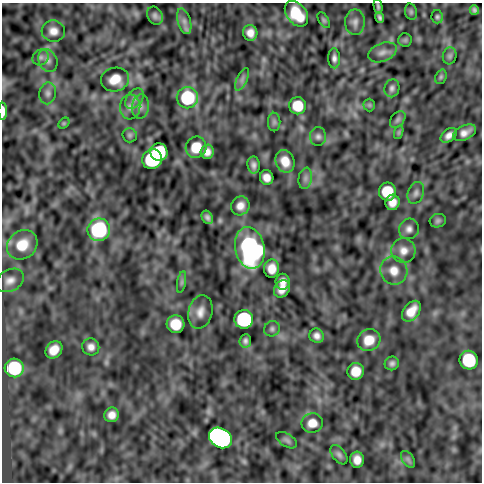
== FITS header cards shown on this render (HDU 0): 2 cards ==
NAXIS1  =                  480
NAXIS2  =                  480

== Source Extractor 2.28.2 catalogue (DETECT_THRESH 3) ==
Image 480 x 480 px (HDU 0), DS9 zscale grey, 1 PNG px = 1 image px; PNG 484 x 484 px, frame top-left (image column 1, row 480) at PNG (2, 3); each listed source drawn as its Kron ellipse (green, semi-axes under 4 px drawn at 4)
Background -2.64e-05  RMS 4.7e-04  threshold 0.00141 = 3 sigma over >= 5 px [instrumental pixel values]
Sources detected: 84; all 84 listed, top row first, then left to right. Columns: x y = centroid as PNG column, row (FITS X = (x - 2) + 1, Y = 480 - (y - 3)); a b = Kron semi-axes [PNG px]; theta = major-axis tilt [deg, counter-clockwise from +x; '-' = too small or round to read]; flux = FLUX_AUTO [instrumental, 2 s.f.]
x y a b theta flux
378 6 7 4 -81 0.066
474 10 5 4 - 0.076
411 12 8 6 -75 0.065
296 14 14 9 -51 0.98
155 16 9 7 -63 0.11
380 17 5 4 - 0.075
437 17 6 6 - 0.065
324 20 9 5 -58 0.059
184 21 13 6 -74 0.18
355 22 13 10 89 0.19
53 31 12 10 -12 0.26
250 33 8 7 - 0.24
405 40 6 6 - 0.057
382 52 15 9 21 0.21
450 56 8 6 74 0.08
41 57 8 7 - 0.12
334 58 10 6 -88 0.12
48 61 12 9 -65 0.18
441 77 7 5 69 0.058
115 79 14 12 11 0.52
242 79 12 5 64 0.12
392 88 9 7 72 0.11
48 93 11 8 80 0.14
187 98 10 10 - 2.4
134 99 11 7 52 0.17
369 105 6 6 - 0.051
298 106 8 8 - 0.73
130 107 12 10 84 0.23
140 107 12 8 83 0.19
3 111 8 3 89 0.36
398 120 9 6 51 0.082
274 122 9 6 -90 0.09
64 123 6 4 45 0.041
399 132 7 4 72 0.052
465 133 12 7 26 0.22
130 135 7 7 - 0.071
449 135 9 6 38 0.18
318 137 9 8 - 0.12
196 147 11 10 - 0.73
159 152 9 8 - 1.6
207 152 7 6 - 0.21
152 159 10 9 - 3.8
285 161 11 9 -68 0.45
254 165 8 6 -82 0.13
267 177 7 6 - 0.26
305 178 11 6 80 0.13
387 192 9 8 - 1.1
416 193 11 7 70 0.13
392 202 8 7 - 0.27
240 206 10 9 - 0.26
207 217 7 5 -60 0.1
438 221 8 6 17 0.08
409 229 10 10 - 0.17
99 230 11 11 - 3
22 245 16 14 40 0.78
250 248 21 14 -78 6.5
403 251 12 12 - 0.28
272 269 9 7 88 0.36
394 271 14 13 - 0.38
10 280 15 10 30 0.26
182 282 11 4 79 0.081
283 282 8 7 - 0.21
282 289 9 7 59 0.27
411 311 12 7 52 0.42
200 312 17 12 75 0.33
244 319 9 9 - 3.7
176 324 9 9 - 0.73
272 329 8 7 - 0.093
317 336 7 7 - 0.16
369 340 12 11 - 0.53
245 341 7 6 - 0.098
91 347 9 8 - 0.19
54 350 9 7 49 0.42
469 360 9 9 - 1.9
392 363 7 7 - 0.11
14 368 9 9 - 2.4
356 371 8 8 - 0.51
112 415 7 7 - 0.25
312 423 11 9 10 0.37
221 438 12 9 -32 25
287 440 12 6 -32 0.1
339 455 11 6 -53 0.1
408 459 9 6 -54 0.092
357 460 8 7 - 0.28
At the frame edge (FLAGS 8, measured only in part): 1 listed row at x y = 3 111